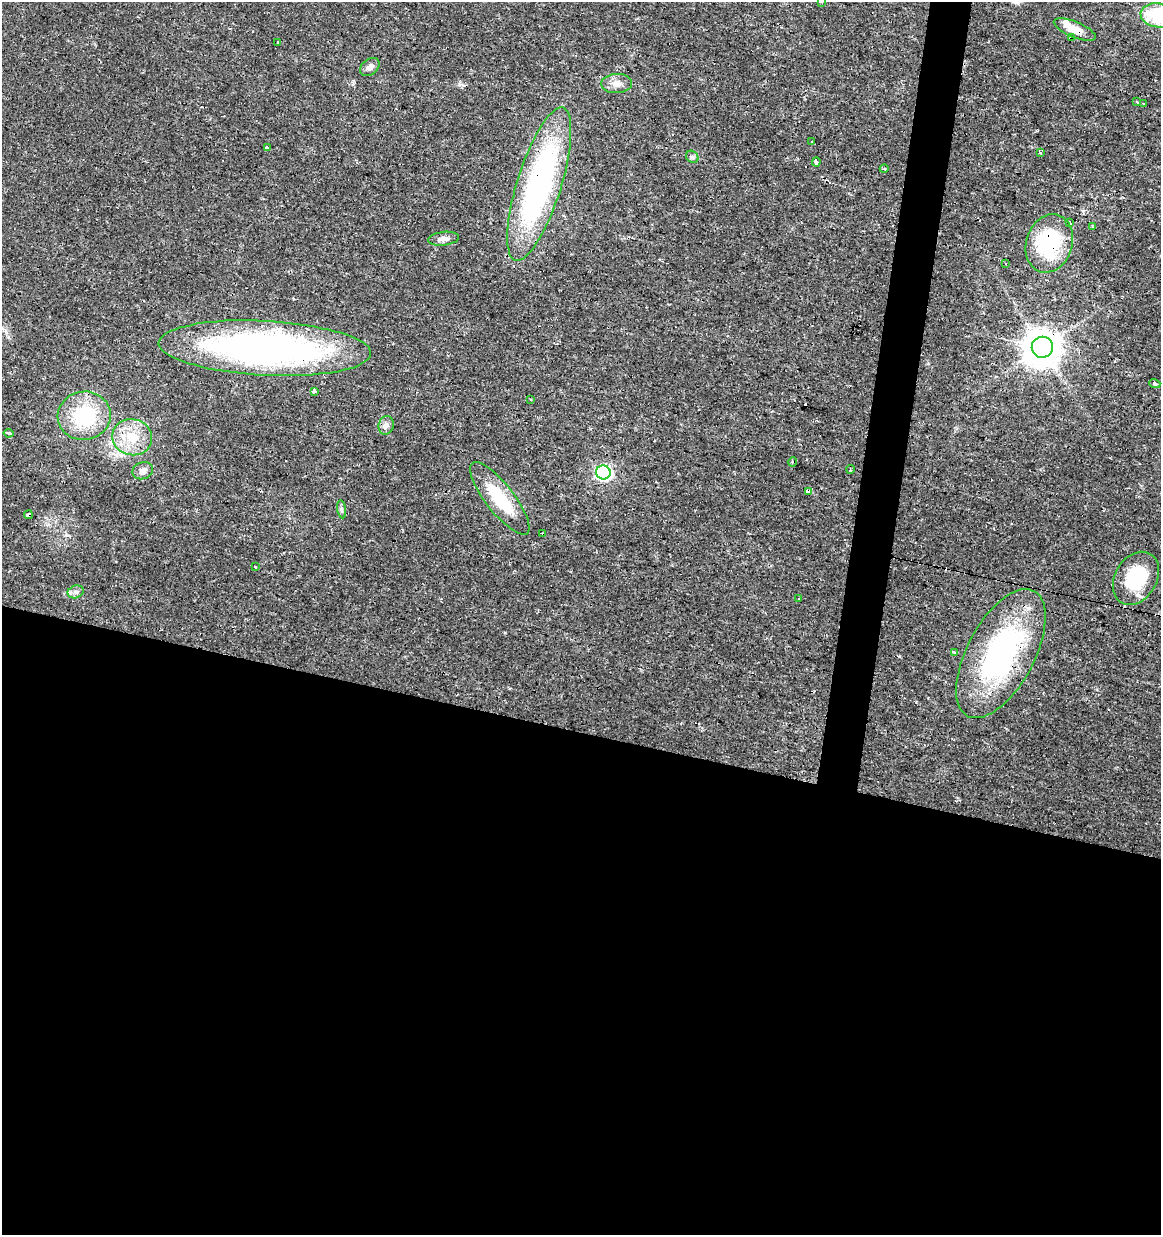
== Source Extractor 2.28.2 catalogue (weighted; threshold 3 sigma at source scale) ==
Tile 14 of 4 x 4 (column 2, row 4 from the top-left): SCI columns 1443-2601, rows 1-1233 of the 5143 x 4939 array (HDU 1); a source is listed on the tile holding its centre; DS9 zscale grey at full resolution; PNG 1163 x 1237 px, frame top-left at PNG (2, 2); each listed source drawn as its Kron ellipse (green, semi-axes under 4 px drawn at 4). Shown black and unused: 43% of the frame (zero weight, under 2 of 3 exposures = <1% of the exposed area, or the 3 px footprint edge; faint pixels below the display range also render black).
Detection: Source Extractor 2.28.2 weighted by HDU 2 'WHT'; one run over the whole footprint, this tile lists its part. Background 0.0131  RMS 0.0031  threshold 0.0138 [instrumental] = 3 sigma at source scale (4.5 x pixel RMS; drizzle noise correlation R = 1.50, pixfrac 1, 0.0396/0.0396 arcsec/px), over >= 5 px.
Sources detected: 60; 1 inside a brighter object's white glare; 14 cosmic-ray / hot-pixel residue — neither listed nor drawn; the other 45 listed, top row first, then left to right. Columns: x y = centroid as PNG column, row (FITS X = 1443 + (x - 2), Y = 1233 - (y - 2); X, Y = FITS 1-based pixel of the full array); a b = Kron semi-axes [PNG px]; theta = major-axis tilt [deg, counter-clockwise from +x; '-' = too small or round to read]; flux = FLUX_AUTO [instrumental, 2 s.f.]
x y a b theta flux
821 2 4 3 - 0.82
1158 15 17 12 -9 17
1075 29 22 8 -22 4.7
1071 38 4 3 - 0.49
278 43 3 2 - 0.46
370 67 11 7 39 1.5
617 84 15 9 3 2.4
1137 102 3 2 - 0.43
1143 103 3 3 - 4
811 142 3 2 - 0.41
268 147 3 3 - 1.9
1041 153 3 3 - 0.91
692 157 7 5 -42 0.59
816 162 4 3 - 3.5
884 169 4 3 - 0.32
539 184 80 22 72 79
1069 222 4 3 - 0.74
1092 227 4 2 - 0.33
443 239 15 7 6 1.7
1049 243 30 23 71 29
1005 264 3 3 - 0.35
1042 347 10 10 - 710
265 348 106 27 -3 120
1155 384 6 3 -18 3.8
314 391 4 3 - 3.4
530 399 3 2 - 0.47
84 416 26 24 9 20
386 425 9 7 75 1.5
8 433 5 3 - 2.6
132 437 20 18 -16 8.3
793 462 4 2 - 0.43
850 469 4 3 - 0.26
143 471 10 8 22 1.8
603 472 7 7 - 63
808 491 4 3 - 1.9
500 498 45 14 -52 14
342 509 9 4 -81 0.69
28 515 4 3 - 6.2
543 534 3 3 - 2.9
255 567 3 2 - 0.35
1136 578 28 21 59 17
76 592 8 6 20 0.96
798 599 3 2 - 0.27
954 652 3 3 - 0.56
1001 654 71 33 62 61
Overlapping masked pixels (flux is a lower limit): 11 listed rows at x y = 1075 29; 1071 38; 539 184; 1049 243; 1042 347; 265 348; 500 498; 28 515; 543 534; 1136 578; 1001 654
Isophote crosses this tile's border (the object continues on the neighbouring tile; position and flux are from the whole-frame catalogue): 2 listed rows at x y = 821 2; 1158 15
Unlisted compact peaks at least as high as the median listed source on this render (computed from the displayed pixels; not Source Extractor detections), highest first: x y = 66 535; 459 84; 916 702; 505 632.